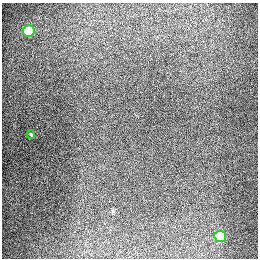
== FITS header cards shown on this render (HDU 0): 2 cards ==
NAXIS1  =                  256
NAXIS2  =                  256

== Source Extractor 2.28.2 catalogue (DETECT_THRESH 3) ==
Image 256 x 256 px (HDU 0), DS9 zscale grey, 1 PNG px = 1 image px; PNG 260 x 260 px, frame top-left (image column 1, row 256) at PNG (2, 3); each listed source drawn as its Kron ellipse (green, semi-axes under 4 px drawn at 4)
Background 1290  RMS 26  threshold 79.2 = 3 sigma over >= 5 px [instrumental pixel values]
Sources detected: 3; all 3 listed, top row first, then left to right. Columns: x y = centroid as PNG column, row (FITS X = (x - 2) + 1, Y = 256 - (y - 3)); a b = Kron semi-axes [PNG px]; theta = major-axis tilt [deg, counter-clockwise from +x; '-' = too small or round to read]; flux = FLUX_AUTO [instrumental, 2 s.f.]
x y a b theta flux
29 31 6 5 - 78000
31 134 4 3 - 1900
220 236 6 6 - 59000